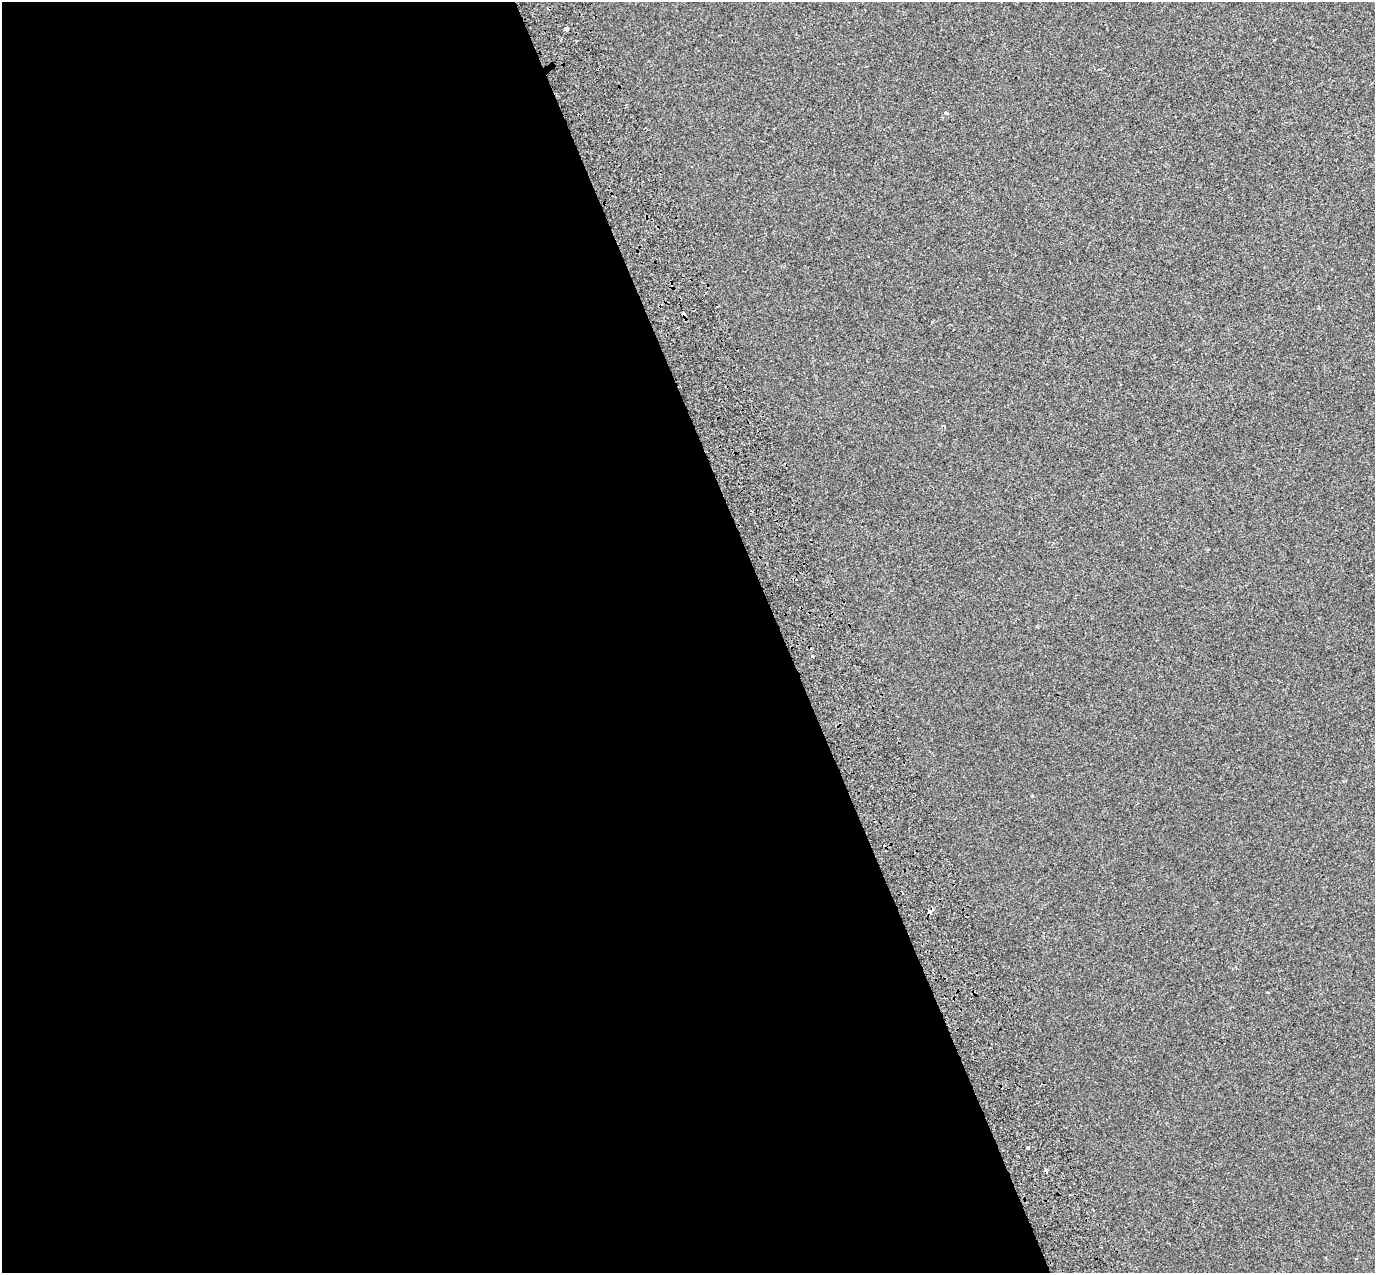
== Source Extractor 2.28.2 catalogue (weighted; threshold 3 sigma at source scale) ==
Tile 9 of 4 x 4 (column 1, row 3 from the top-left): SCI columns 99-1471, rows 1515-2785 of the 5685 x 5518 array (HDU 1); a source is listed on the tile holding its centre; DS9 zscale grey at full resolution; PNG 1377 x 1275 px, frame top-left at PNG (2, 2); no overlay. Shown black and unused: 57% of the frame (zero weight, under 2 of 3 exposures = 7% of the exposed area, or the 3 px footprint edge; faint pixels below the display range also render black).
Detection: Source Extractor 2.28.2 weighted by HDU 2 'WHT'; one run over the whole footprint, this tile lists its part. Background -6.06e-04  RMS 0.0045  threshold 0.0203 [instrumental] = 3 sigma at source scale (4.5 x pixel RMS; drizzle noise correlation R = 1.50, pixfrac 1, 0.0396/0.0396 arcsec/px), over >= 5 px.
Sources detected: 9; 1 cosmic-ray / hot-pixel residue — not listed; the other 8 listed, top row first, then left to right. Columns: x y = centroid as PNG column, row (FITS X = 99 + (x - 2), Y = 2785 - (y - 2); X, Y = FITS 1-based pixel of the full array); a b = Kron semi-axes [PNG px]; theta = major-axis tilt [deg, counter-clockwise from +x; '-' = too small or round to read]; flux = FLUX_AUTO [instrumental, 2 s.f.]
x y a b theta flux
566 29 4 3 - 7
1099 69 4 3 - 0.35
946 113 3 3 - 1.6
683 314 4 3 - 3
812 656 4 3 - 0.7
930 911 6 3 50 3.4
1028 1147 3 3 - 3.4
1046 1170 4 3 - 2.4
Overlapping masked pixels (flux is a lower limit): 3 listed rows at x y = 683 314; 930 911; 1046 1170